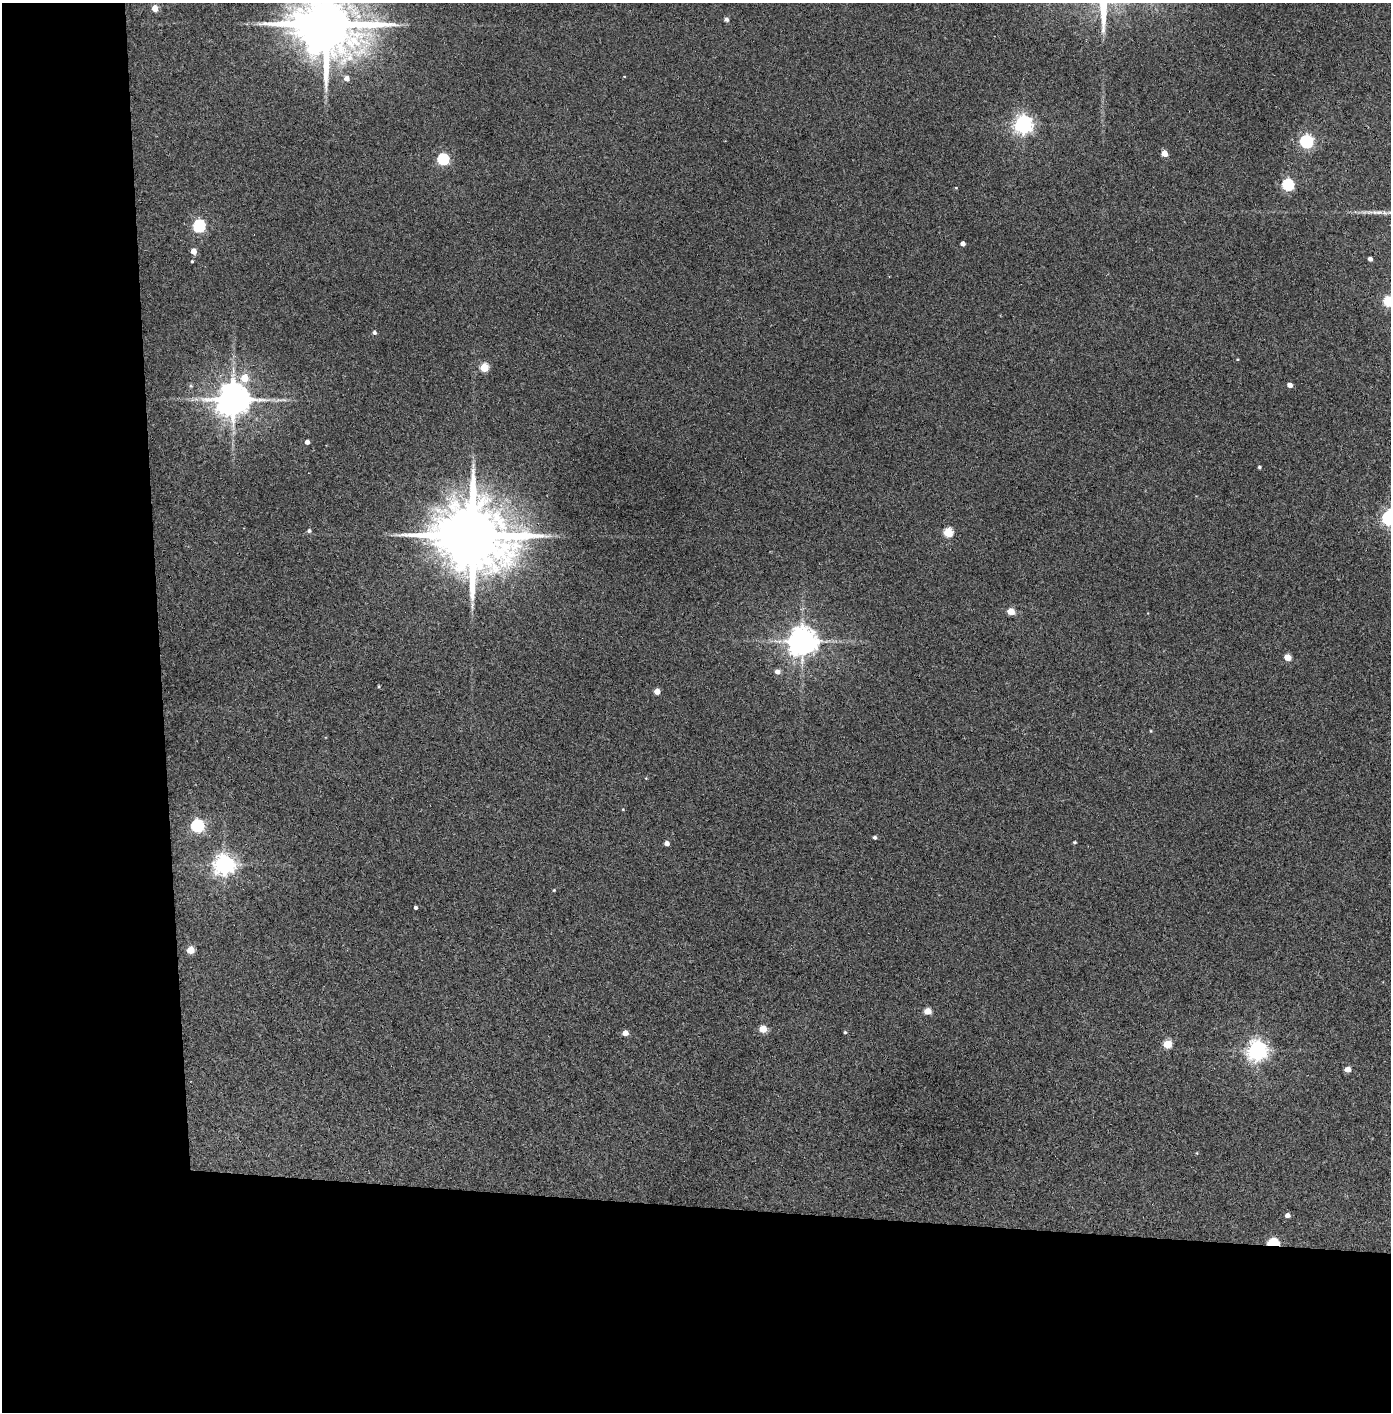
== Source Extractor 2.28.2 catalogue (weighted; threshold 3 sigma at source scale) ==
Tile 7 of 3 x 3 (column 1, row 3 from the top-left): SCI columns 80-1468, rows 5-1414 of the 4323 x 4241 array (HDU 1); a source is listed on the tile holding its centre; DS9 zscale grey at full resolution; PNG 1393 x 1414 px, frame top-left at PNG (2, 3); no overlay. Shown black and unused: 24% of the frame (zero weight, under 3 of 4 exposures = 6% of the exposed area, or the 3 px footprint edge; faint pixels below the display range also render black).
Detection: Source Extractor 2.28.2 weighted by HDU 2 'WHT'; one run over the whole footprint, this tile lists its part. Background 0.0737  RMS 0.0056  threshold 0.0252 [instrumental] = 3 sigma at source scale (4.5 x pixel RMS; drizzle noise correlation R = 1.50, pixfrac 1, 0.05/0.05 arcsec/px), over >= 5 px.
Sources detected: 58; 1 long thin detection or spike segment (spike, bleed or trail) — not listed; the other 57 listed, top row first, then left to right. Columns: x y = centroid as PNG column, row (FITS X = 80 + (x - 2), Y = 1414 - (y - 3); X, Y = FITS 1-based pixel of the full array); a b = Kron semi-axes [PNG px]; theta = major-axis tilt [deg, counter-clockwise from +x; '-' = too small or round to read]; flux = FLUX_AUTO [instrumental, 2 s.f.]
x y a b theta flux
155 8 5 4 - 8.1
726 19 4 4 - 1.9
326 24 19 15 -9 5400
624 76 3 2 - 0.33
347 78 5 5 - 3.3
1023 124 7 6 - 260
1306 142 6 6 - 98
1164 153 5 4 - 8.1
443 159 5 5 - 57
1288 184 6 5 - 62
956 188 4 3 - 0.4
199 226 6 5 - 83
963 244 4 4 - 2.6
193 251 5 4 - 5
1370 259 4 4 - 2
192 261 4 3 - 0.56
1388 301 6 5 - 40
374 332 5 4 - 1.5
1237 359 4 2 - 0.43
484 368 5 5 - 23
244 378 6 5 - 12
1290 385 4 4 - 3.5
191 386 6 4 -44 0.74
233 400 10 9 - 1400
307 442 4 4 - 2.6
1259 467 4 3 - 0.83
1389 518 6 6 - 150
309 531 5 4 - 1.2
948 532 5 5 - 29
473 536 21 17 -11 6400
1011 611 5 4 - 13
802 641 8 8 - 880
1287 657 5 4 - 9.4
777 671 5 5 - 3.1
378 686 4 3 - 0.57
657 691 4 4 - 6.6
1151 731 4 3 - 0.43
646 778 4 4 - 0.45
623 810 4 3 - 0.42
197 826 6 6 - 88
875 837 4 4 - 1.2
1074 842 4 3 - 0.73
667 843 4 4 - 2.9
224 865 7 7 - 360
554 890 3 3 - 0.51
415 908 3 3 - 1.3
190 950 5 5 - 12
927 1011 5 4 - 9.9
763 1029 5 4 - 15
845 1032 4 4 - 0.73
625 1033 4 4 - 5.4
1167 1044 5 5 - 19
1257 1050 7 7 - 330
1348 1069 5 4 - 5.2
1197 1153 4 3 - 0.4
1287 1215 5 4 - 2.6
1273 1243 6 4 3 49
Overlapping masked pixels (flux is a lower limit): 2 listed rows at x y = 473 536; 1273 1243
Isophote crosses this tile's border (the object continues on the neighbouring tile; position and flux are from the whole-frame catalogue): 3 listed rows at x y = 326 24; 1388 301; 1389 518